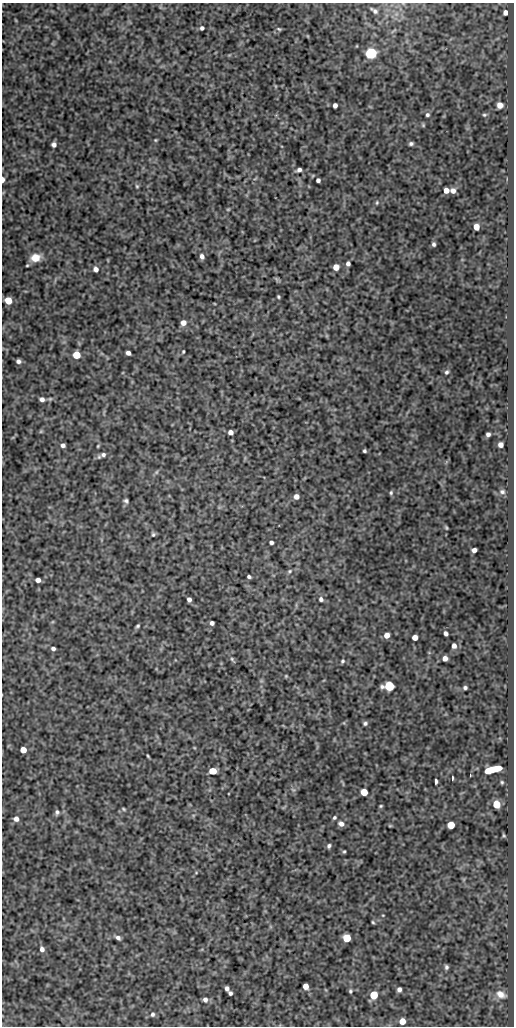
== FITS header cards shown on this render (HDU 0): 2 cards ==
NAXIS1  =                  512
NAXIS2  =                 1024

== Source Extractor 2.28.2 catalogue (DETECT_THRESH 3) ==
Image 512 x 1024 px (HDU 0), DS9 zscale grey, 1 PNG px = 1 image px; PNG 516 x 1028 px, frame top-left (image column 1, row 1024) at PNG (2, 3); no overlay
Background 697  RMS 1.2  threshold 3.66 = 3 sigma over >= 5 px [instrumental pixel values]
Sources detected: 113; all 113 listed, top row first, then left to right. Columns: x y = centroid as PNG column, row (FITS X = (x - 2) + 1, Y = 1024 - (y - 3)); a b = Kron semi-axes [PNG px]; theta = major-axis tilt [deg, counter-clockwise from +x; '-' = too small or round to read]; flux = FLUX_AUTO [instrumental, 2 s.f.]
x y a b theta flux
374 11 7 3 -38 220
505 12 4 4 - 510
202 28 4 4 - 190
279 29 6 3 -27 110
371 53 7 5 20 8000
275 86 6 3 -71 82
335 105 4 4 - 310
500 105 5 5 - 720
427 115 5 5 - 170
484 115 5 4 - 110
423 125 5 4 - 95
155 140 4 4 - 77
411 144 4 4 - 170
54 145 4 4 - 280
299 170 5 3 - 270
3 180 5 3 - 380
318 180 4 4 - 220
137 186 5 4 - 100
446 190 5 4 - 620
453 191 5 5 - 380
377 203 6 4 71 100
228 209 5 3 - 77
476 227 5 5 - 960
434 244 4 3 - 160
202 256 6 5 - 310
35 258 10 7 10 1200
348 264 5 4 - 250
27 265 4 4 - 89
336 267 5 5 - 840
96 269 5 5 - 340
278 297 3 3 - 100
8 300 5 5 - 1500
183 323 5 5 - 540
183 352 4 3 - 90
128 353 4 4 - 350
76 355 5 5 - 1900
18 361 5 4 - 220
447 372 5 5 - 150
42 399 6 5 - 280
41 431 5 4 - 94
230 432 5 4 - 400
488 434 4 4 - 240
63 445 4 4 - 260
501 445 5 4 - 460
364 451 3 3 - 130
103 455 8 5 23 260
156 472 6 4 88 110
502 492 8 6 -16 240
391 493 5 4 - 130
296 496 5 5 - 430
126 501 6 5 - 180
446 528 4 3 - 91
153 534 5 5 - 130
271 542 4 3 - 210
474 550 5 4 - 350
290 571 7 5 28 140
249 577 4 3 - 160
38 580 5 4 - 390
189 599 4 4 - 290
321 599 6 5 - 220
212 623 4 4 - 250
138 626 5 4 - 130
446 633 4 4 - 270
387 635 5 5 - 570
415 637 5 4 - 640
454 646 5 4 - 340
53 649 5 4 - 210
445 658 5 4 - 440
232 659 9 4 -54 160
342 661 6 5 - 140
286 676 4 4 - 80
389 686 6 5 - 6200
465 688 4 3 - 170
365 723 5 5 - 160
23 750 5 5 - 1000
148 756 4 2 - 87
493 769 15 5 13 2600
212 771 6 5 - 1200
470 775 3 2 - 46
452 778 4 2 - 120
436 782 4 3 - 290
502 782 5 3 - 110
293 790 6 4 -2 140
364 792 5 5 - 1600
496 804 5 5 - 2300
381 806 4 3 - 92
124 809 5 3 - 96
57 812 6 5 - 180
334 818 5 4 - 140
16 819 5 5 - 340
341 824 7 6 - 340
451 825 5 5 - 2200
390 826 6 4 0 80
504 835 6 3 -69 100
329 846 5 4 - 180
344 851 3 3 - 91
196 873 5 3 - 80
383 915 4 3 - 55
373 922 4 3 - 100
118 937 6 4 -28 260
347 938 5 5 - 2700
42 949 6 5 - 300
446 967 5 4 - 180
306 986 5 4 - 670
227 988 5 4 - 280
399 989 4 4 - 280
350 991 5 4 - 120
230 993 4 4 - 170
501 994 14 9 -25 740
374 995 5 5 - 2900
205 1000 6 5 - 280
152 1014 6 5 - 180
402 1021 5 5 - 1100
At the frame edge (FLAGS 8, measured only in part): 1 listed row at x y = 3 180